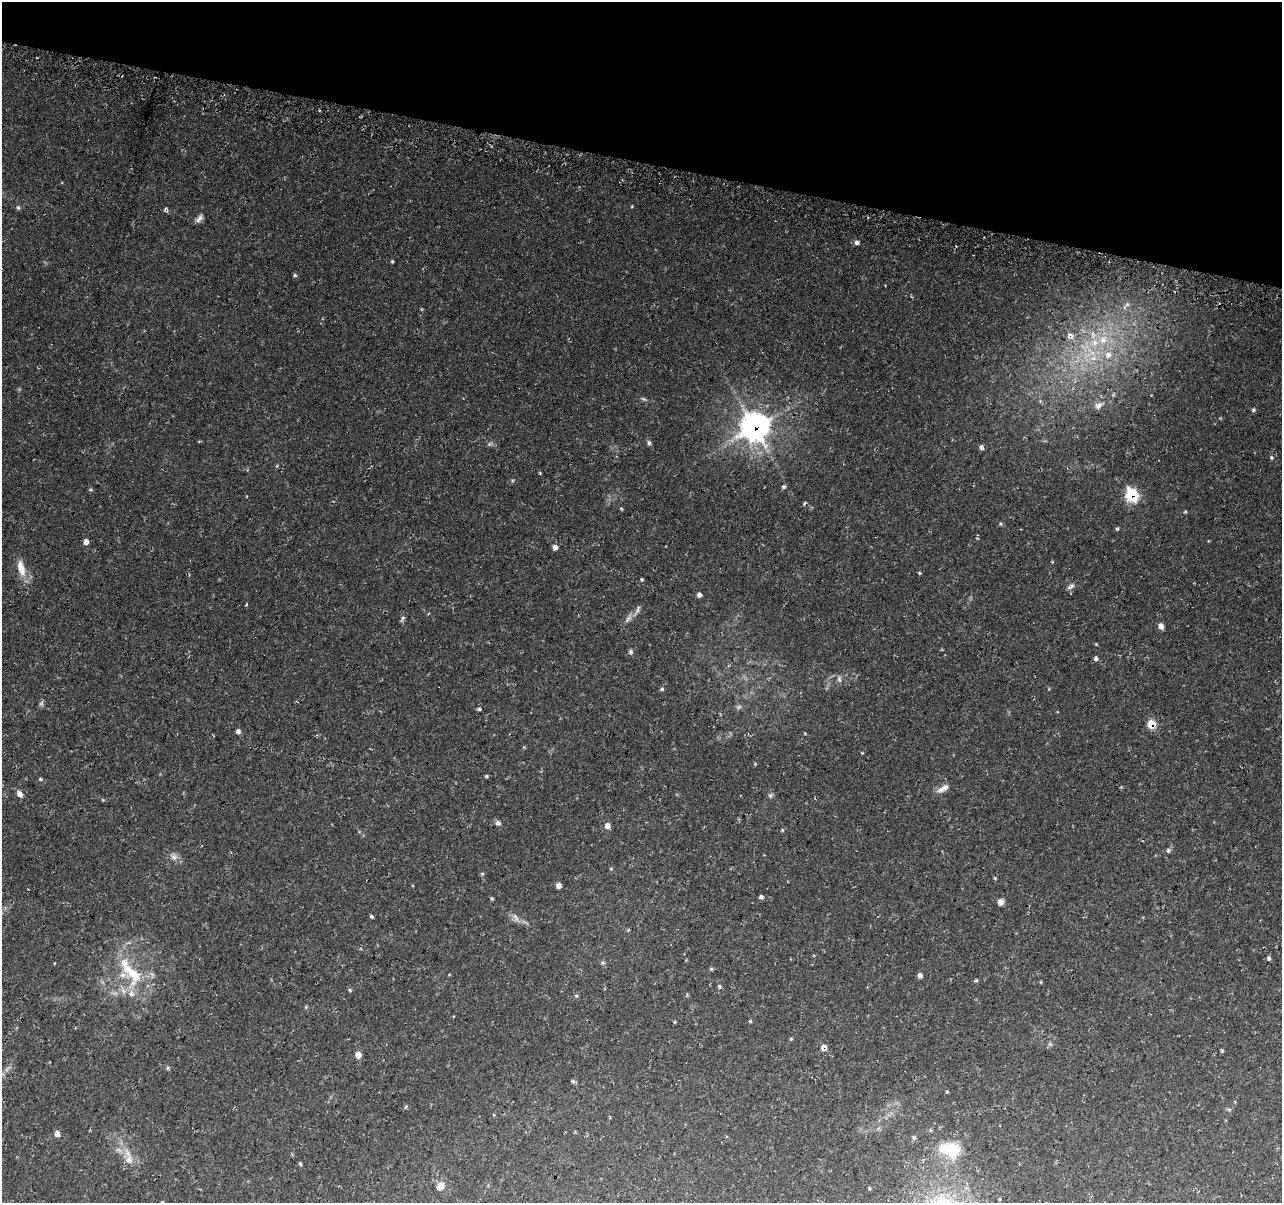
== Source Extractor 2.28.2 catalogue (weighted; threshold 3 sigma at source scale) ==
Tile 2 of 4 x 4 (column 2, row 1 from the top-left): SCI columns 1288-2567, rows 3859-5059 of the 5146 x 5375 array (HDU 1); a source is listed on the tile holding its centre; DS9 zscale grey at full resolution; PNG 1284 x 1205 px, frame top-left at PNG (2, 2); no overlay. Shown black and unused: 13% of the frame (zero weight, under 3 of 4 exposures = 3% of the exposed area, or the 3 px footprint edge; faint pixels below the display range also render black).
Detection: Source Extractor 2.28.2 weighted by HDU 2 'WHT'; one run over the whole footprint, this tile lists its part. Background 0.037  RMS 0.0041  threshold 0.0183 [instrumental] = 3 sigma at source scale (4.5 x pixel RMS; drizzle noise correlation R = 1.50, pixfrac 1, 0.0396/0.0396 arcsec/px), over >= 5 px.
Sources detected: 104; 1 too faint to see at this stretch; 1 cosmic-ray / hot-pixel residue — not listed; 5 inside a brighter listed object's ellipse — not listed separately; the other 97 listed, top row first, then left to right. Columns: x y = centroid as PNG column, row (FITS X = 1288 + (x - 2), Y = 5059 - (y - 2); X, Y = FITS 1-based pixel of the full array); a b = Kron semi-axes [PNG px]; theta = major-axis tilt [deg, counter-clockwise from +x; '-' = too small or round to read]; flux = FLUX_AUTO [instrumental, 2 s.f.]
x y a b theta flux
121 75 4 3 - 0.44
632 206 4 3 - 0.33
18 207 7 5 -62 0.71
166 210 6 4 -48 0.81
199 218 12 6 46 1.7
857 242 5 5 - 1.3
392 261 4 3 - 0.47
295 275 5 4 - 0.59
1127 304 7 6 - 1.2
1070 336 10 9 - 2.6
1103 339 14 12 77 7.2
1108 355 11 10 - 4
1093 358 11 7 -2 3.1
643 399 7 4 -19 0.63
1098 405 12 8 34 2.4
1253 410 5 4 - 0.69
755 427 11 11 - 390
649 443 6 5 - 0.94
489 444 6 5 - 0.66
981 447 5 5 - 1.4
1271 458 5 5 - 0.61
540 473 4 3 - 0.33
784 487 5 4 - 0.93
1131 495 7 6 - 42
1185 512 5 4 - 0.45
1000 524 5 3 - 0.42
1117 529 5 4 - 0.55
977 538 4 2 - 0.27
86 542 6 5 - 1.7
555 547 6 5 - 1.6
21 568 22 9 -75 5.7
920 573 5 3 - 0.41
642 579 4 4 - 0.45
1071 586 10 6 35 1.4
699 595 5 5 - 1.3
403 618 8 5 61 0.83
628 619 14 6 48 1.9
1161 626 6 5 - 2.1
631 652 6 6 - 0.87
1096 658 5 5 - 1.1
839 679 8 6 -89 1.1
662 689 6 4 16 0.59
479 709 4 4 - 0.62
1151 724 5 5 - 11
238 731 6 5 - 1.2
862 753 5 3 - 0.29
486 776 4 4 - 0.55
40 779 5 4 - 0.58
943 788 17 7 31 2.7
19 794 8 6 -55 2.3
770 795 7 4 -1 0.7
103 800 6 3 -19 0.39
498 823 7 6 - 1.2
607 826 8 6 -60 1.9
782 830 5 4 - 0.43
1168 850 6 5 - 0.76
174 857 9 8 - 1.9
611 869 5 3 - 0.35
482 873 6 3 -19 0.43
995 878 5 3 - 0.36
559 885 5 5 - 2
761 897 4 4 - 1.1
492 898 4 4 - 0.44
1000 902 6 5 - 2.6
371 917 5 3 - 0.66
515 917 12 4 -50 1.4
628 930 5 3 - 0.38
1269 958 5 4 - 0.7
603 962 6 4 1 0.57
711 969 5 4 - 0.5
131 972 41 14 -42 14
920 975 5 5 - 1.4
976 981 7 3 9 0.5
1041 982 4 3 - 0.36
719 986 5 5 - 0.72
350 990 5 4 - 0.55
131 993 9 8 - 2.3
576 996 6 4 0 0.48
306 1007 5 5 - 0.46
750 1021 4 4 - 0.48
675 1022 5 3 - 0.39
791 1039 5 4 - 0.37
823 1048 6 5 - 3.1
1222 1050 4 4 - 0.54
358 1055 5 5 - 3.6
168 1068 5 5 - 0.65
573 1081 5 5 - 0.64
406 1107 5 4 - 0.59
1229 1110 6 4 -1 0.6
931 1130 5 3 - 0.4
57 1134 6 5 - 2.3
914 1137 5 5 - 0.78
950 1150 26 16 -11 15
129 1160 12 11 - 3.6
300 1164 5 4 - 0.57
440 1186 7 6 - 4.5
162 1202 5 4 - 0.42
Overlapping masked pixels (flux is a lower limit): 7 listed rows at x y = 121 75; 166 210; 1070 336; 755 427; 1131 495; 1151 724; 823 1048
Isophote crosses this tile's border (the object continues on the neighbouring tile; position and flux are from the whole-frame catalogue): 1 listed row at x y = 162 1202